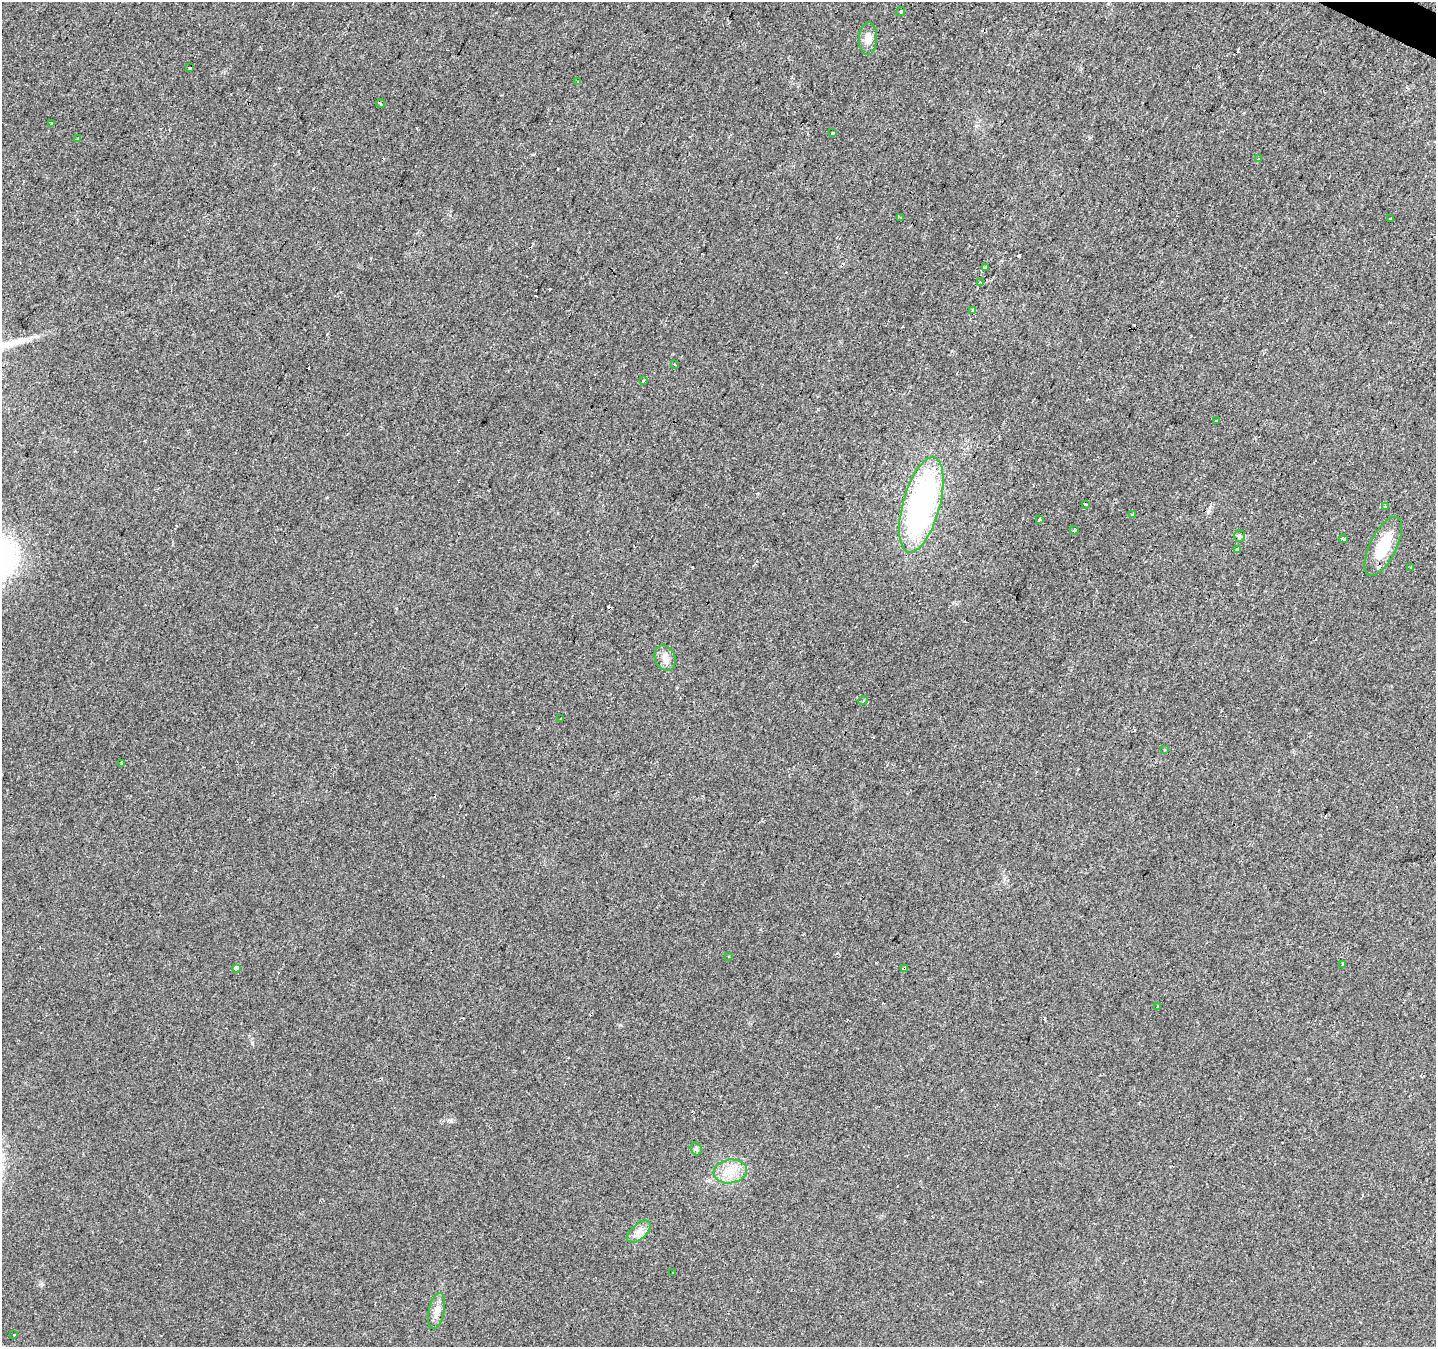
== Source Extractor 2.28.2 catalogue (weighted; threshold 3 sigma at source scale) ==
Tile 10 of 4 x 4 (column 2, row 3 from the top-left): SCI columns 1440-2873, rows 1611-2955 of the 5741 x 5843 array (HDU 1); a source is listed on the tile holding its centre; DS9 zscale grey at full resolution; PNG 1438 x 1349 px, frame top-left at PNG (2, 2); each listed source drawn as its Kron ellipse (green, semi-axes under 4 px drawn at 4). Shown black and unused: <1% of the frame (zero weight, under 2 of 3 exposures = <1% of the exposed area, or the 3 px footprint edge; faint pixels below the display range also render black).
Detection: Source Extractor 2.28.2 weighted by HDU 2 'WHT'; one run over the whole footprint, this tile lists its part. Background 0.022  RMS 0.006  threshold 0.0268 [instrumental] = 3 sigma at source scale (4.5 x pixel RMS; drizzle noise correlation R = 1.50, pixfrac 1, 0.0396/0.0396 arcsec/px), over >= 5 px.
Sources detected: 68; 23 cosmic-ray / hot-pixel residue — neither listed nor drawn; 1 inside a brighter listed object's ellipse — not listed separately; the other 44 listed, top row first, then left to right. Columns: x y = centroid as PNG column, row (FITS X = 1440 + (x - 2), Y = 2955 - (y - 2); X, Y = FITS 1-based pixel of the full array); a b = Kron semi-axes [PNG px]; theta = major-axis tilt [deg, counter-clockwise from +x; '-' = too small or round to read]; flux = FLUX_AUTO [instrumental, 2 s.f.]
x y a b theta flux
901 12 4 3 - 3.7
868 39 16 9 87 4.6
189 68 3 3 - 2.4
578 82 3 3 - 0.7
381 104 5 2 - 0.85
51 124 3 2 - 0.99
832 133 3 3 - 3.9
77 139 3 3 - 4.4
1258 159 3 3 - 0.74
900 217 3 3 - 1.2
1390 219 3 3 - 2.4
985 267 4 3 - 3.3
981 282 3 3 - 0.9
973 310 4 3 - 430
674 364 3 2 - 0.56
644 380 3 3 - 2.1
1217 420 3 3 - 1.9
1085 504 3 2 - 2.6
921 505 49 18 75 150
1385 507 3 3 - 3.3
1132 514 3 3 - 12
1039 519 4 3 - 0.67
1074 530 4 3 - 5.1
1240 536 6 5 - 1.1
1344 539 4 3 - 9.8
1383 546 32 13 64 20
1237 549 3 3 - 21
1411 567 3 3 - 1.3
665 658 13 10 -69 4.2
863 701 5 3 - 0.52
561 719 3 2 - 1
1164 750 3 2 - 0.64
122 764 3 3 - 2.4
728 957 3 3 - 5
1342 964 3 3 - 1.8
236 968 4 3 - 9
904 968 4 3 - 2.2
1158 1006 3 3 - 19
696 1149 7 5 -69 1.2
730 1171 17 12 8 9.3
639 1232 14 7 41 4
673 1272 2 2 - 0.44
437 1311 18 7 78 4.7
14 1334 3 3 - 1.1
Overlapping masked pixels (flux is a lower limit): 1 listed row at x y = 904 968
Unlisted compact peaks at least as high as the median listed source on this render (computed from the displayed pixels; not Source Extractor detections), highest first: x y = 451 1121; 620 1025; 252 1043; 42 1284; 37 336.